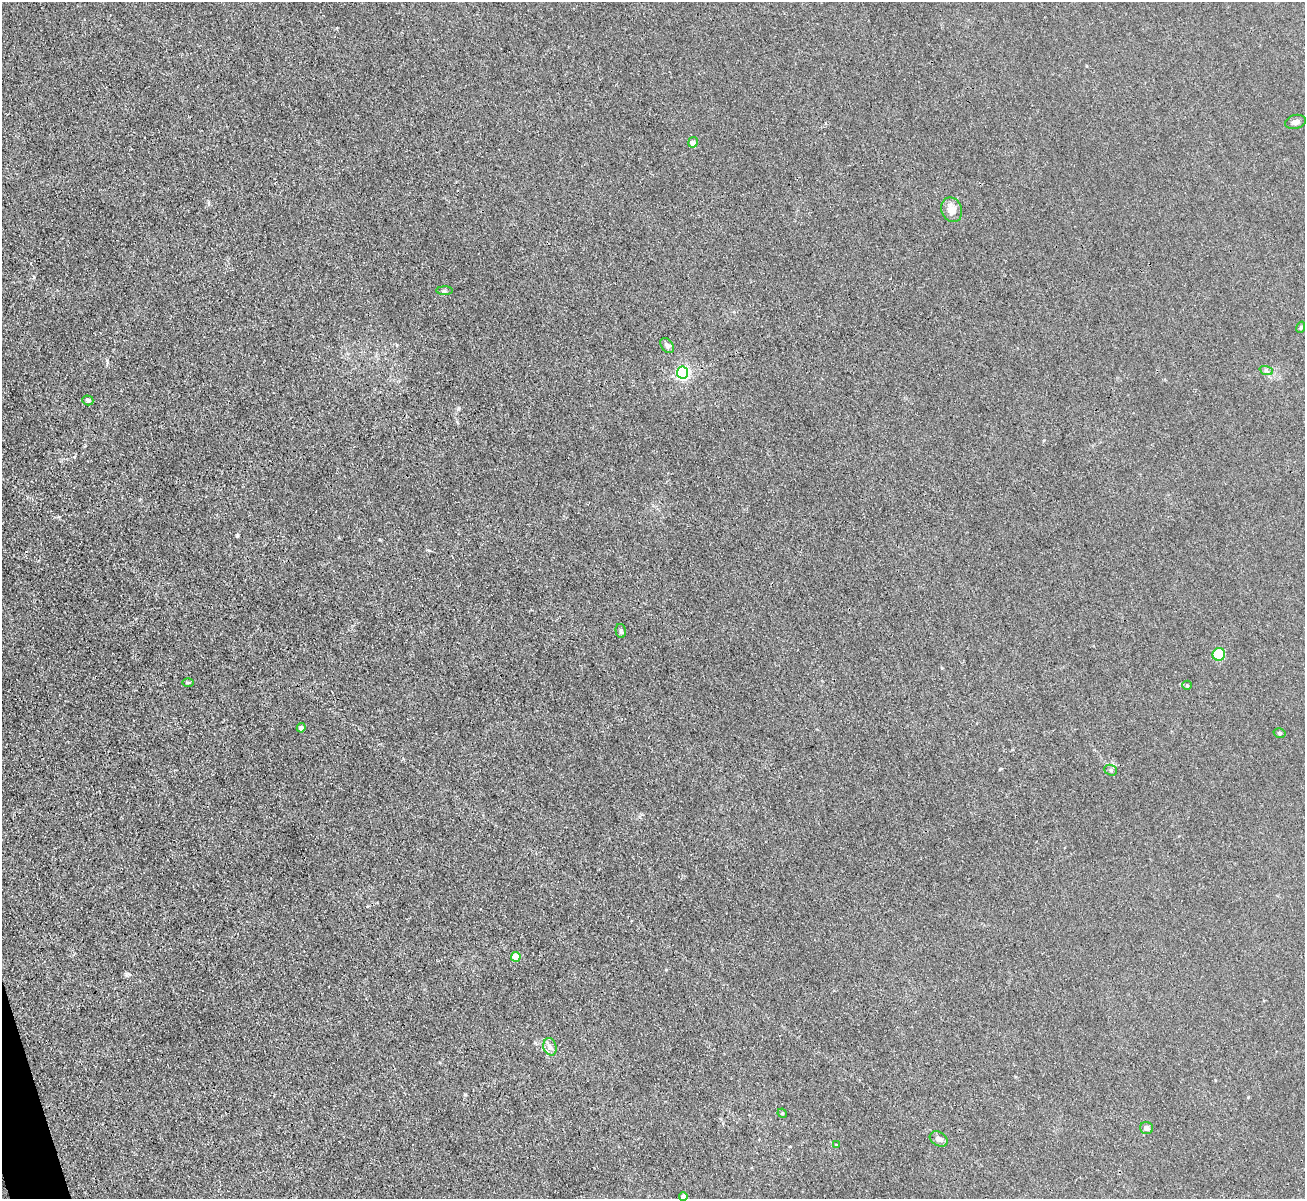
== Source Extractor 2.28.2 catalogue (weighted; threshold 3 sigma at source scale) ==
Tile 7 of 4 x 4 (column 3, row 2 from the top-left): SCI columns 2608-3910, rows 2537-3733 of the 5214 x 5196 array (HDU 1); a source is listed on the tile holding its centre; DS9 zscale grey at full resolution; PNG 1307 x 1201 px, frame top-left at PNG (2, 2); each listed source drawn as its Kron ellipse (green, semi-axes under 4 px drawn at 4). Shown black and unused: <1% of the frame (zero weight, under 3 of 4 exposures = <1% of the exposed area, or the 3 px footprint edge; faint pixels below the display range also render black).
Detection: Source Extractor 2.28.2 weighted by HDU 2 'WHT'; one run over the whole footprint, this tile lists its part. Background 0.0411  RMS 0.0057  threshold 0.0255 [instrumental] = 3 sigma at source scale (4.5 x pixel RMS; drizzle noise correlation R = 1.50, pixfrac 1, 0.05/0.05 arcsec/px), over >= 5 px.
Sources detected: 23; all 23 listed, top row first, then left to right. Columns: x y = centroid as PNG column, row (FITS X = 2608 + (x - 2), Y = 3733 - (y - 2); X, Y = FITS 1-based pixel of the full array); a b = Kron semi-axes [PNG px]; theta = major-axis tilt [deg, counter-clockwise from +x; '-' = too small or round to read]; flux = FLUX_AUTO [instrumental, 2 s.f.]
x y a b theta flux
1296 122 11 7 14 2.2
693 142 5 5 - 3.9
952 210 12 10 -67 6
445 291 8 4 -1 0.98
1301 327 6 3 72 0.69
667 346 8 5 -50 1.4
1266 370 7 4 -20 1.1
683 372 6 5 - 120
88 400 5 5 - 1.4
621 631 7 5 -77 1.1
1219 654 6 6 - 17
188 683 6 4 1 0.72
1187 685 5 4 - 0.69
301 728 4 4 - 2.3
1280 733 6 4 -16 0.95
1111 770 6 5 - 1.1
516 957 5 4 - 15
550 1047 9 6 -75 2.4
782 1113 5 4 - 0.66
1147 1128 6 6 - 2.1
939 1139 9 7 -31 2
836 1145 3 2 - 0.54
683 1196 4 4 - 2.7
Isophote crosses this tile's border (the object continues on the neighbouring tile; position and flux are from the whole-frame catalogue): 1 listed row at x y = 683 1196
Unlisted compact peaks at least as high as the median listed source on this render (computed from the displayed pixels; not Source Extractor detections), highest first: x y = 126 974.